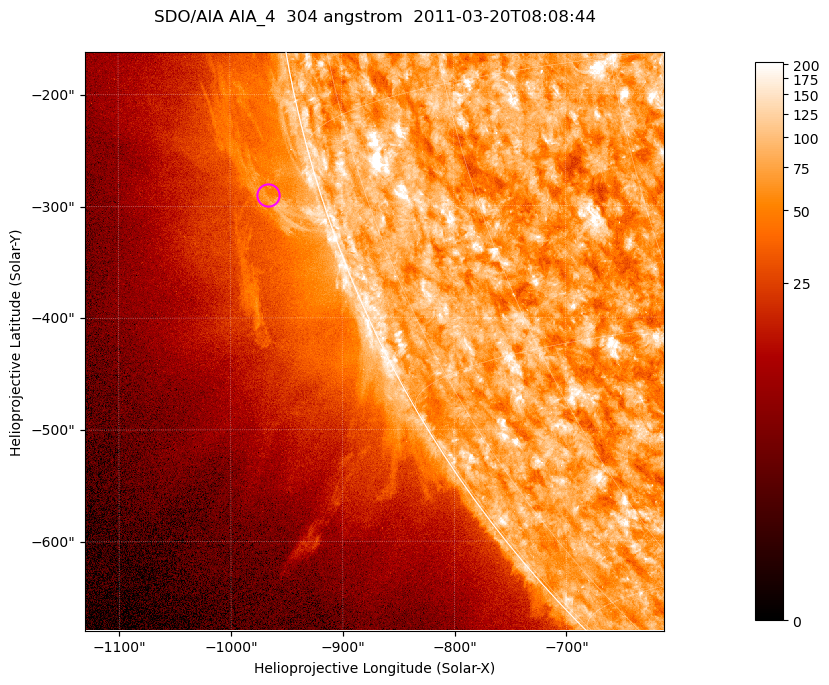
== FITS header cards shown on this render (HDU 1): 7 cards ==
TELESCOP= 'SDO/AIA '           / For AIA: SDO/AIA
INSTRUME= 'AIA_4   '           / For AIA: AIA_ATA1, AIA_ATA2, AIA_ATA3 or AIA_AT
WAVELNTH=                  304 / [angstrom] Wavelength
WAVEUNIT= 'angstrom'           / Wavelength unit: angstrom
DATE-OBS= '2011-03-20T08:08:44.127' / [ISO] Date when observation started; ISO 8
CTYPE1  = 'HPLN-TAN'           / CTYPE1; Typically HPLN
CTYPE2  = 'HPLT-TAN'           / CTYPE2; Typically HPLT

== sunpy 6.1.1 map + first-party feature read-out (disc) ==
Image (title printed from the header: SDO/AIA AIA_4  304 angstrom  2011-03-20T08:08:44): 863 x 863 px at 0.6 arcsec/px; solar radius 964 arcsec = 1605 px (partial field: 4.2% of the solar disc is inside the frame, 46% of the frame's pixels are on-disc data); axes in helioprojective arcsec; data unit not stated in the header (colour bar unlabelled)
Orientation: roll -0.132 deg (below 1 deg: not rotated)
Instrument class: DISC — disc imager (sunpy class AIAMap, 304 A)
Bright regions (active regions / flare kernels): reference = the on-disc median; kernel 7 px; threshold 5 sigma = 122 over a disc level ~75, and >= 1.15x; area >= 744 px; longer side >= 10 px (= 6 arcsec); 0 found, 0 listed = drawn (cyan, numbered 1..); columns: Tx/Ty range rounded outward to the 2 arcsec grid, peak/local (2 s.f.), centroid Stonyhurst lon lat
Off-limb structures (1.02-1.3 R_sun): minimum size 372 px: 3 found; the strongest spans PA ~100..110 deg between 1.02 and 1.08 R_sun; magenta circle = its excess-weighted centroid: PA ~105 deg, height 1.05 R_sun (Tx ~-966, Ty ~-290 arcsec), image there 1.5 x the reference